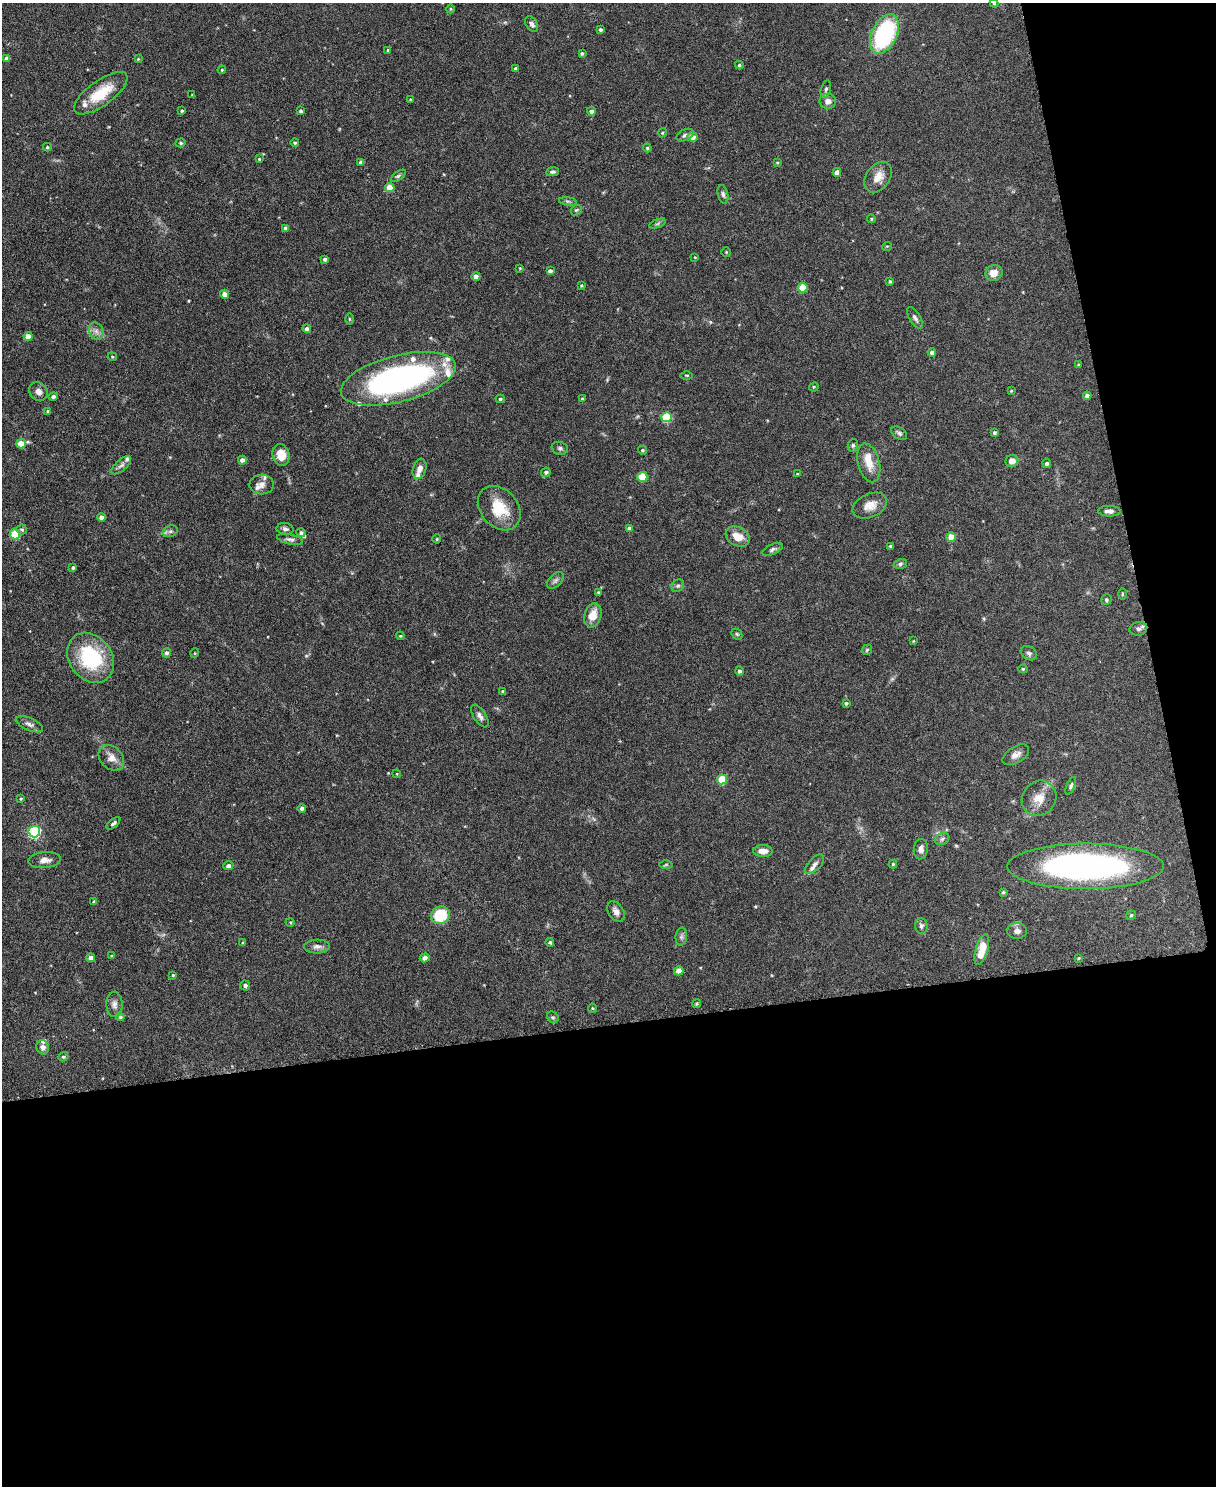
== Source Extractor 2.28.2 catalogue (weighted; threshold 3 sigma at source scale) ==
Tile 12 of 4 x 3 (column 4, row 3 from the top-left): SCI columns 3644-4857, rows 135-1618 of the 4863 x 4841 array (HDU 1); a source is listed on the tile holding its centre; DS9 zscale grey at full resolution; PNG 1218 x 1488 px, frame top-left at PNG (2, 3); each listed source drawn as its Kron ellipse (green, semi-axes under 4 px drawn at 4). Shown black and unused: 36% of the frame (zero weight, under 3 of 6 exposures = <1% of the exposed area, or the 3 px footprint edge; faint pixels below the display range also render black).
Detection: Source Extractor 2.28.2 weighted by HDU 2 'WHT'; one run over the whole footprint, this tile lists its part. Background 0.12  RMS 0.0041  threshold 0.0169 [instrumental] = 3 sigma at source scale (4.09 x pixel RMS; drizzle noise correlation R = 1.36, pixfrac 0.8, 0.05/0.05 arcsec/px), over >= 5 px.
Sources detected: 187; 13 inside a brighter listed object's ellipse — not listed separately; the other 174 listed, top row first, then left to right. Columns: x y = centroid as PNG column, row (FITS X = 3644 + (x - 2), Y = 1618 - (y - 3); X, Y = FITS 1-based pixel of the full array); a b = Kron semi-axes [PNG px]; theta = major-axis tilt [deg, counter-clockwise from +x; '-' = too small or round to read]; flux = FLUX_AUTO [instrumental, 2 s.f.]
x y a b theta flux
994 3 4 4 - 0.43
450 9 4 3 - 0.33
532 24 8 5 -59 1.4
600 30 4 3 - 0.77
885 34 21 12 65 43
388 50 4 3 - 0.54
582 53 4 3 - 0.55
7 59 4 4 - 1.8
138 59 4 3 - 0.34
739 65 4 3 - 0.53
516 69 4 3 - 1.1
222 70 4 3 - 0.42
826 89 9 5 76 0.89
101 93 31 12 36 12
192 95 3 3 - 0.24
410 99 3 2 - 0.28
828 101 8 7 - 2.4
182 111 3 3 - 0.43
301 111 4 4 - 0.67
591 111 4 4 - 1.6
662 133 4 3 - 0.37
685 135 9 5 23 1
692 137 5 5 - 2.7
181 143 5 4 - 0.49
295 143 4 4 - 0.58
47 147 4 4 - 0.49
647 148 4 4 - 0.54
259 159 3 3 - 0.4
360 162 4 4 - 0.73
777 162 4 3 - 0.33
552 172 6 4 7 1
837 172 4 4 - 2.6
398 176 8 4 36 0.71
878 177 17 11 54 5.1
390 188 5 4 - 6.6
723 194 9 5 -78 1
568 201 9 4 -8 0.8
576 210 6 5 - 0.57
871 219 4 4 - 0.4
658 224 8 4 19 0.72
286 228 4 4 - 2
887 246 5 3 - 0.29
726 252 4 4 - 0.38
695 257 4 3 - 0.3
325 259 4 3 - 0.92
520 268 4 3 - 0.32
550 271 4 4 - 1.3
994 273 9 8 - 3.6
476 276 4 4 - 2.5
890 281 4 3 - 0.44
581 285 3 3 - 0.35
803 288 5 5 - 12
224 294 4 4 - 2.2
915 318 12 5 -59 1.3
349 319 5 3 - 0.39
307 329 4 4 - 1.5
96 331 9 7 -64 1.7
28 336 4 4 - 2.8
932 352 4 4 - 1.2
112 357 5 4 - 0.44
1078 365 4 3 - 0.45
687 375 6 3 -1 0.39
398 379 59 23 14 110
814 387 5 4 - 0.47
38 391 10 8 -41 2.1
1011 391 3 3 - 0.32
53 396 5 4 - 0.94
1087 396 4 4 - 1.7
500 399 4 4 - 0.61
582 399 3 3 - 0.34
48 411 3 3 - 0.65
666 417 5 5 - 17
899 433 9 5 -36 0.97
994 433 4 3 - 0.64
21 444 5 4 - 6.1
853 445 6 5 - 0.67
560 448 8 6 -16 0.93
642 450 5 4 - 0.58
281 455 11 8 -76 5.8
242 460 4 4 - 2
1012 461 6 6 - 2.8
869 463 20 11 -75 5.5
1047 463 4 4 - 1
121 465 12 5 41 1.3
419 469 10 6 73 2.2
546 472 5 4 - 0.88
797 474 3 3 - 0.41
642 477 5 5 - 12
262 485 12 10 1 2.2
870 506 18 11 24 4.2
499 508 24 18 -48 12
1109 511 11 5 0 1.7
101 517 4 4 - 1.9
629 528 4 4 - 1.1
22 529 5 5 - 0.66
285 529 8 6 -7 1.2
170 531 7 5 20 0.91
301 533 4 4 - 0.86
15 534 5 5 - 17
738 537 13 9 -29 5.2
951 537 5 4 - 5
290 539 13 5 -12 1.2
437 539 4 4 - 0.4
891 546 3 3 - 0.67
772 549 11 5 25 1
900 564 6 5 - 0.78
73 568 3 3 - 0.7
555 580 10 6 45 1.2
678 586 7 5 42 0.78
598 592 4 3 - 0.34
1122 594 5 3 - 0.41
1106 600 5 5 - 0.71
593 615 12 8 73 5.5
1138 629 9 7 12 1.5
737 634 6 5 - 0.55
400 636 4 4 - 0.4
913 641 3 3 - 0.29
867 650 6 4 47 0.5
166 653 4 4 - 1.1
195 653 5 3 - 0.31
1029 653 8 6 -31 1
91 658 27 21 -54 29
1023 669 4 4 - 0.55
739 671 4 4 - 0.97
503 692 4 3 - 0.7
846 703 4 4 - 0.55
480 716 13 6 -58 1.6
29 724 14 6 -23 1.7
1016 755 15 8 31 2.3
111 758 14 11 -46 3.8
397 774 4 3 - 0.33
722 779 5 5 - 14
1071 786 9 4 66 0.78
1039 798 18 16 52 5.8
21 799 4 3 - 0.38
302 808 4 4 - 0.99
113 823 8 4 39 1
34 832 6 5 - 50
942 839 7 6 - 0.97
921 849 10 7 86 1.8
763 851 10 6 -2 2.7
45 860 16 8 4 2.7
666 864 6 4 1 0.52
815 864 12 6 47 1.7
893 864 4 4 - 0.44
228 866 5 4 - 1.4
1085 866 78 22 0 130
1003 892 3 3 - 0.48
94 902 4 4 - 0.79
616 912 11 7 -56 1.8
440 915 9 9 - 14
1131 915 5 4 - 0.55
290 922 4 3 - 0.31
921 926 8 6 -86 1
1017 931 10 8 2 1.9
681 937 9 5 83 1.1
550 942 4 4 - 0.62
243 943 4 3 - 0.48
317 946 13 7 3 2
982 949 16 6 74 8.1
112 956 4 4 - 0.41
91 958 4 4 - 1.9
425 958 5 4 - 1.9
1079 958 4 4 - 0.33
679 971 5 4 - 3.9
173 975 4 4 - 0.47
245 986 5 5 - 1.1
114 1004 12 8 -89 2
697 1004 4 4 - 0.55
592 1008 4 4 - 0.44
120 1017 4 4 - 0.57
553 1017 6 5 - 0.58
43 1047 7 6 - 1.9
63 1057 5 4 - 0.61
Isophote crosses this tile's border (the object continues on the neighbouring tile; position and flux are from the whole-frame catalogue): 1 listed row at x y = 994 3